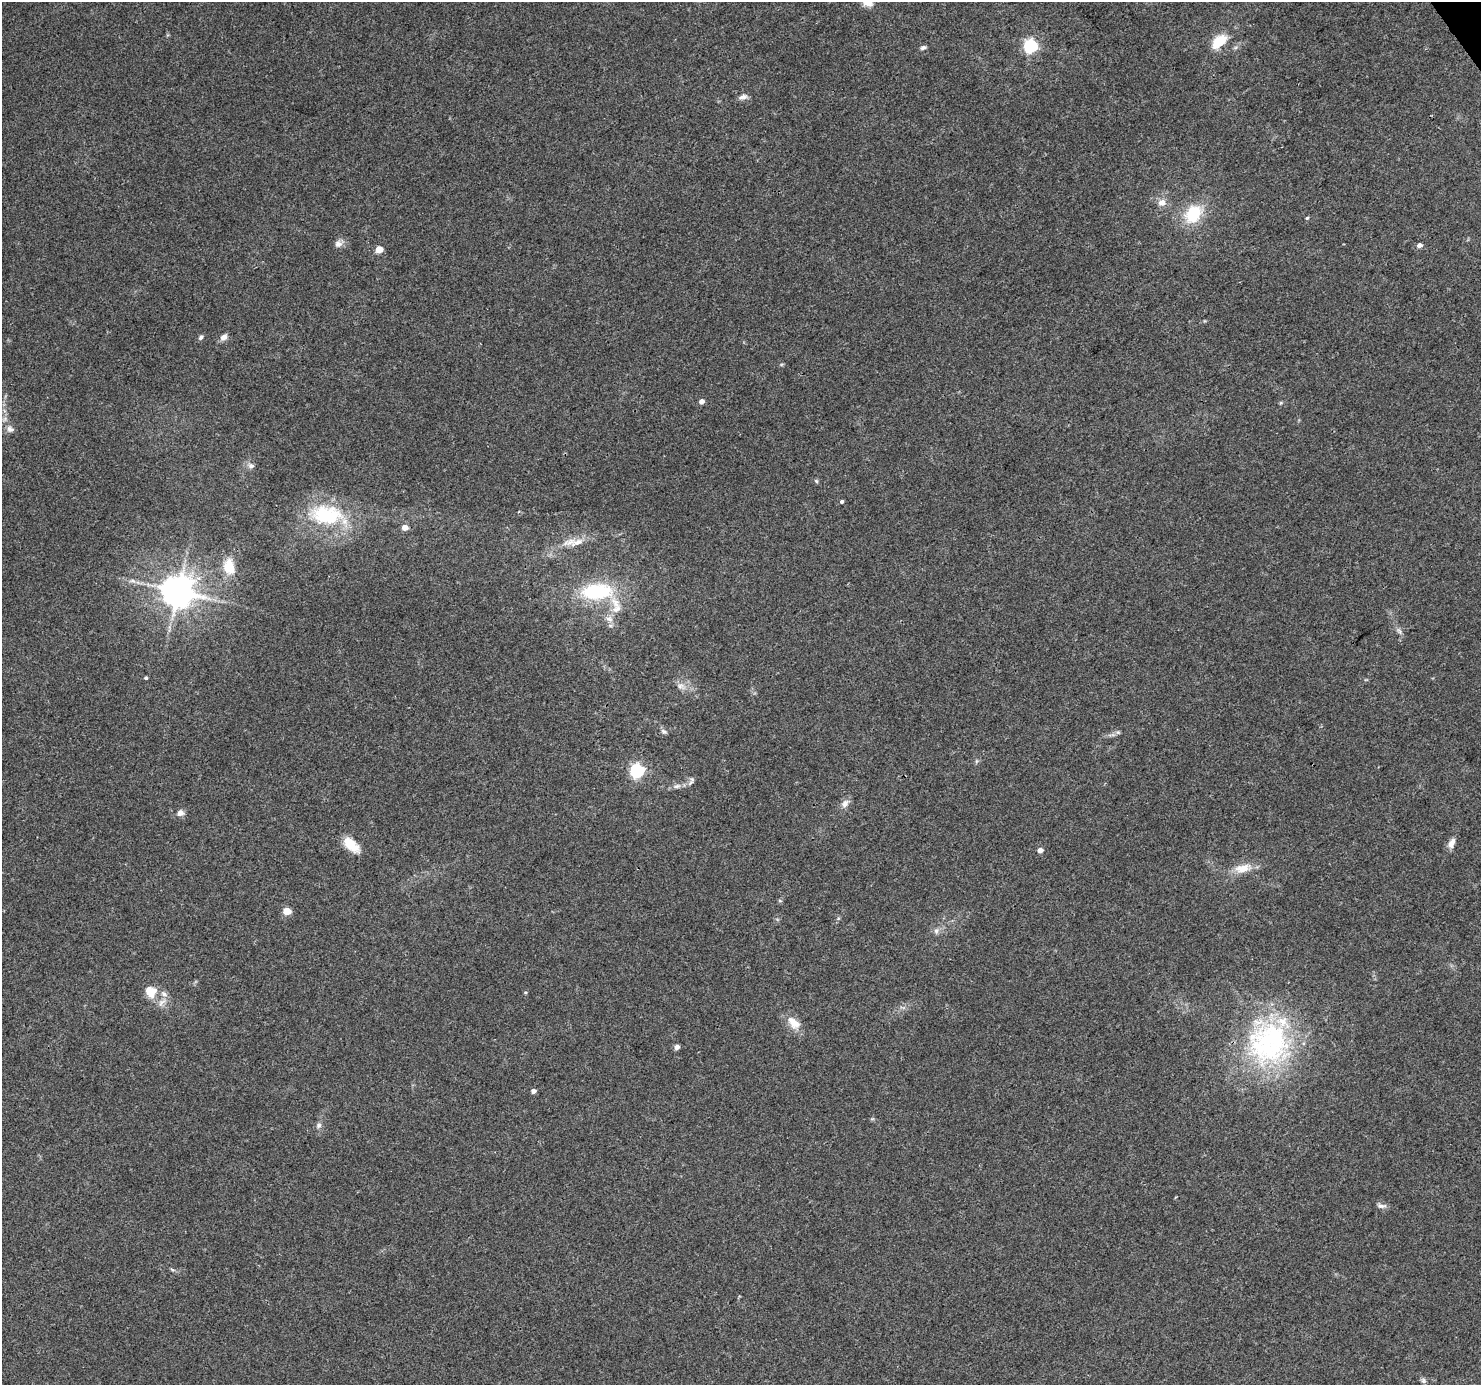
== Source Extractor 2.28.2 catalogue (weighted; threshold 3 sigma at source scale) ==
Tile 10 of 4 x 4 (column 2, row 3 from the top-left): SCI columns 1485-2963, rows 1569-2951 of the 5921 x 5841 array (HDU 1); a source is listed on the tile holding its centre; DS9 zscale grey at full resolution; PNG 1483 x 1387 px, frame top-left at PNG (2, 2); no overlay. Shown black and unused: <1% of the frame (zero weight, under 3 of 4 exposures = <1% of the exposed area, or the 3 px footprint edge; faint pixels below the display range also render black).
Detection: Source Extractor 2.28.2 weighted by HDU 2 'WHT'; one run over the whole footprint, this tile lists its part. Background 0.0778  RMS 0.0047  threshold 0.0213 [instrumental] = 3 sigma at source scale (4.5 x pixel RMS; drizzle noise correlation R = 1.50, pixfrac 1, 0.0396/0.0396 arcsec/px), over >= 5 px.
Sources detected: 60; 1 inside a brighter object's white glare — not listed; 3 inside a brighter listed object's ellipse — not listed separately; the other 56 listed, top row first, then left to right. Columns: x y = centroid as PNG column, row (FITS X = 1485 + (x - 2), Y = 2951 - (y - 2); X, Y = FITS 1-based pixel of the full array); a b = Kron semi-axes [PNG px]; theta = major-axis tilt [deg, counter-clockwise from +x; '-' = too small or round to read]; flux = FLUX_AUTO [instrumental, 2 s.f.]
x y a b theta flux
1219 42 21 11 41 11
1030 46 6 6 - 88
923 48 8 5 22 1.1
743 97 12 6 15 1.9
1162 203 10 8 35 3.4
1193 214 23 18 47 20
1307 218 5 4 - 0.6
338 244 10 10 - 2.4
1419 245 5 4 - 2.5
379 249 5 4 - 8.5
201 337 7 5 57 1.1
224 337 9 6 40 2.7
701 401 5 4 - 2.4
1281 403 5 5 - 0.62
10 429 11 8 -25 2.1
251 466 8 7 - 1.6
816 481 6 5 - 0.7
842 502 4 4 - 0.86
326 515 42 25 -4 37
405 528 5 5 - 3.7
577 542 23 8 23 6
229 567 19 13 -82 10
132 581 10 4 0 1.5
178 591 9 9 - 1000
597 592 38 18 4 36
609 619 11 7 -16 2.5
1399 631 10 5 -54 1.4
146 678 4 4 - 0.79
681 686 12 8 -14 2.9
664 732 9 6 -31 1.2
1118 732 6 6 - 0.9
976 761 6 4 89 0.72
637 771 6 6 - 84
691 781 14 5 64 1.5
677 786 11 6 15 2
845 803 13 9 51 2.9
180 813 9 7 14 2.6
1451 843 13 7 62 3.2
351 845 23 11 -41 8.4
1040 850 5 5 - 2.7
1243 868 25 12 9 7.7
780 901 5 3 - 0.57
287 911 5 5 - 13
936 931 9 6 80 1.7
150 991 14 13 - 7.8
525 992 4 4 - 0.51
162 1002 16 6 44 2.6
794 1023 22 13 -46 6.4
1267 1045 70 52 -53 84
677 1047 6 5 - 1.7
533 1091 5 4 - 1.7
872 1119 6 4 18 0.56
319 1125 8 6 45 1.5
1381 1206 13 6 -11 1.8
172 1270 8 3 -19 0.79
1423 1380 8 7 - 1.2